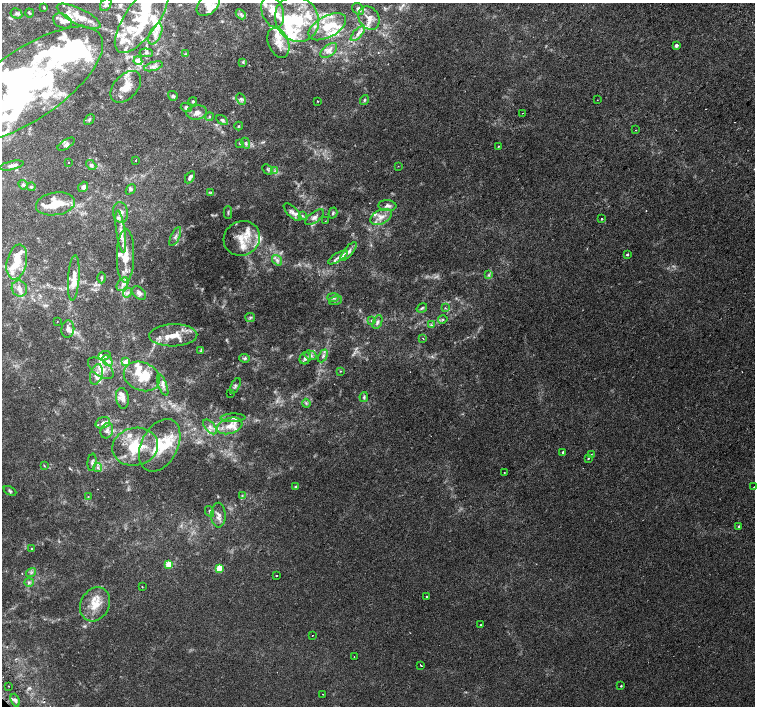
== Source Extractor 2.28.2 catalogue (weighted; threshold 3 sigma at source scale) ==
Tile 10 of 4 x 4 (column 2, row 3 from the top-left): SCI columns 1550-3054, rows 1605-3012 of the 6117 x 6089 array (HDU 1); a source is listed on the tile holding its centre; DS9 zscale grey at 2 x 2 block average (1 PNG px = mean of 2 x 2 image px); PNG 757 x 708 px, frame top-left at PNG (2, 3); each listed source drawn as its Kron ellipse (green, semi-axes under 4 px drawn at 4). Shown black and unused: <1% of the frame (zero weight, under 2 of 3 exposures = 3% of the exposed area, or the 3 px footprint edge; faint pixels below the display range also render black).
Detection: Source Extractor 2.28.2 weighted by HDU 2 'WHT'; one run over the whole footprint, this tile lists its part. Background 0.00183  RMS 0.0023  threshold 0.0105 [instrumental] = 3 sigma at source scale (4.5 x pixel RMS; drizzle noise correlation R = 1.50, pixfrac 1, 0.0396/0.0396 arcsec/px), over >= 5 px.
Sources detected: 223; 2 too faint to see at this stretch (2 x 2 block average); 4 inside a brighter object's white glare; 2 cosmic-ray / hot-pixel residue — neither listed nor drawn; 61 inside a brighter listed object's ellipse — not listed separately; the other 154 listed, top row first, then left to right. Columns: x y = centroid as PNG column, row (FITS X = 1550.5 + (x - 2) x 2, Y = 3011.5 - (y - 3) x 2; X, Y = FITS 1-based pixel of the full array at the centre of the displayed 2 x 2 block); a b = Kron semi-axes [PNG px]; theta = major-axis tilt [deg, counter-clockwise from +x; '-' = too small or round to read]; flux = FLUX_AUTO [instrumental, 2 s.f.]
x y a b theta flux
208 4 14 9 46 5
106 5 7 5 55 1.6
44 8 3 3 - 0.39
358 9 7 5 -48 1.6
273 12 16 10 -70 7.6
29 13 5 2 - 0.45
16 14 6 5 - 1.2
241 14 6 4 -46 1.3
79 16 24 8 -26 7.9
142 18 42 16 55 29
369 18 12 9 -59 5.1
297 19 23 21 -57 28
62 21 10 7 -27 2.5
327 27 21 10 29 12
358 33 10 4 48 2.3
155 34 11 5 64 3.6
278 43 16 10 -67 6.4
676 45 2 2 - 2.8
329 50 10 5 39 2.3
146 53 7 3 -5 0.82
186 54 3 3 - 0.46
138 61 4 3 - 7.6
243 62 4 2 - 0.44
154 66 10 4 16 1.8
29 84 87 35 35 150
126 87 18 12 47 8.3
173 96 5 5 - 0.91
241 99 6 3 -63 1.1
364 100 5 3 - 0.78
597 100 2 2 - 0.14
193 101 4 4 - 0.72
318 101 2 2 - 0.59
186 108 5 4 - 1.1
197 112 10 7 9 3
523 113 2 2 - 0.85
209 117 4 3 - 0.58
89 119 6 3 46 0.92
222 120 6 3 -30 0.98
239 126 4 2 - 0.42
635 130 2 2 - 0.2
240 143 3 3 - 0.46
246 143 6 4 -67 1.1
66 144 10 4 32 1.8
498 146 3 2 - 0.33
136 160 2 2 - 0.37
68 162 2 2 - 0.29
91 165 6 4 -43 1.1
12 166 12 4 13 2.2
398 166 2 2 - 0.19
267 170 6 2 -45 0.73
275 171 4 2 - 0.63
190 177 7 3 59 1.3
23 185 5 3 - 0.85
31 187 4 4 - 0.86
83 187 5 4 - 1.6
131 189 6 3 48 0.85
211 192 4 2 - 0.51
55 204 19 11 9 10
387 206 9 5 -5 2.2
293 212 11 5 -45 2.3
120 213 10 7 -81 3.4
228 213 6 2 89 0.61
333 213 5 3 - 0.82
302 216 4 2 - 0.5
314 217 11 5 36 2.4
381 217 11 7 27 4.5
602 219 2 2 - 1.3
325 221 2 2 - 0.28
121 231 21 4 -82 4.9
175 237 10 3 64 1.7
242 238 18 17 - 11
349 251 11 4 50 2.5
627 255 2 2 - 0.85
125 256 27 8 89 10
338 257 11 3 31 2.2
277 260 6 4 -54 1.6
17 262 18 10 78 9.3
489 275 4 2 - 0.63
74 278 23 5 86 6
101 278 5 3 - 0.63
123 284 7 5 55 2.3
19 288 8 7 - 3
128 293 5 4 - 1.3
139 293 8 5 -45 2.1
333 297 6 3 0 1.2
336 300 7 3 20 0.92
422 308 6 3 33 0.77
445 308 3 2 - 0.29
250 317 5 2 - 0.7
443 319 5 3 - 0.67
371 320 3 3 - 0.56
57 322 2 2 - 0.24
377 322 7 4 67 1.3
431 325 3 2 - 0.52
68 329 9 6 83 2.4
173 335 24 11 1 9.2
423 339 3 2 - 0.29
201 351 3 2 - 0.47
310 355 6 4 -15 1.5
104 356 6 4 18 1.5
323 356 7 4 64 1.4
245 358 5 4 - 1
305 358 6 5 - 1.6
107 361 6 4 -45 1.7
125 362 3 3 - 4.2
101 368 15 7 -35 5.5
340 371 2 2 - 0.34
96 374 10 6 73 3.3
142 376 18 14 -23 11
163 385 11 4 -69 2.1
235 386 8 3 65 1
230 393 2 2 - 0.22
364 397 5 3 - 0.78
122 398 10 6 -81 2.6
306 403 4 3 - 0.79
233 418 12 4 1 1.8
103 423 7 5 19 2.1
230 426 13 7 17 6.2
210 427 9 4 -49 2.5
107 431 8 6 65 2.2
160 445 28 18 62 18
135 447 23 19 11 19
563 452 2 2 - 0.83
591 454 2 2 - 0.52
588 458 2 2 - 0.46
92 462 9 4 82 1.3
44 466 4 2 - 0.34
98 468 4 3 - 0.93
504 472 2 2 - 0.2
295 486 3 2 - 0.51
754 487 2 2 - 0.3
10 491 7 2 -27 0.7
242 495 4 2 - 0.45
88 497 2 2 - 0.38
209 511 5 2 - 0.75
218 515 12 7 -89 3.2
739 527 2 2 - 1.9
31 549 2 2 - 0.45
168 564 3 3 - 14
219 568 3 3 - 15
31 573 5 3 - 0.98
276 576 2 2 - 2.3
29 582 5 3 - 0.89
142 586 2 2 - 0.32
427 597 2 2 - 0.95
95 604 18 14 61 10
480 625 2 2 - 0.35
312 635 2 2 - 1
354 656 2 2 - 0.32
421 665 2 2 - 1.3
9 686 2 2 - 0.2
621 686 2 2 - 0.48
323 694 2 2 - 0.37
15 700 6 4 -68 1.2
Isophote crosses this tile's border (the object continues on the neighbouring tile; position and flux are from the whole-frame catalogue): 6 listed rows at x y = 208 4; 273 12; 142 18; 297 19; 29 84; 754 487
Diffuse or blended objects may show on this block-average render without a row.